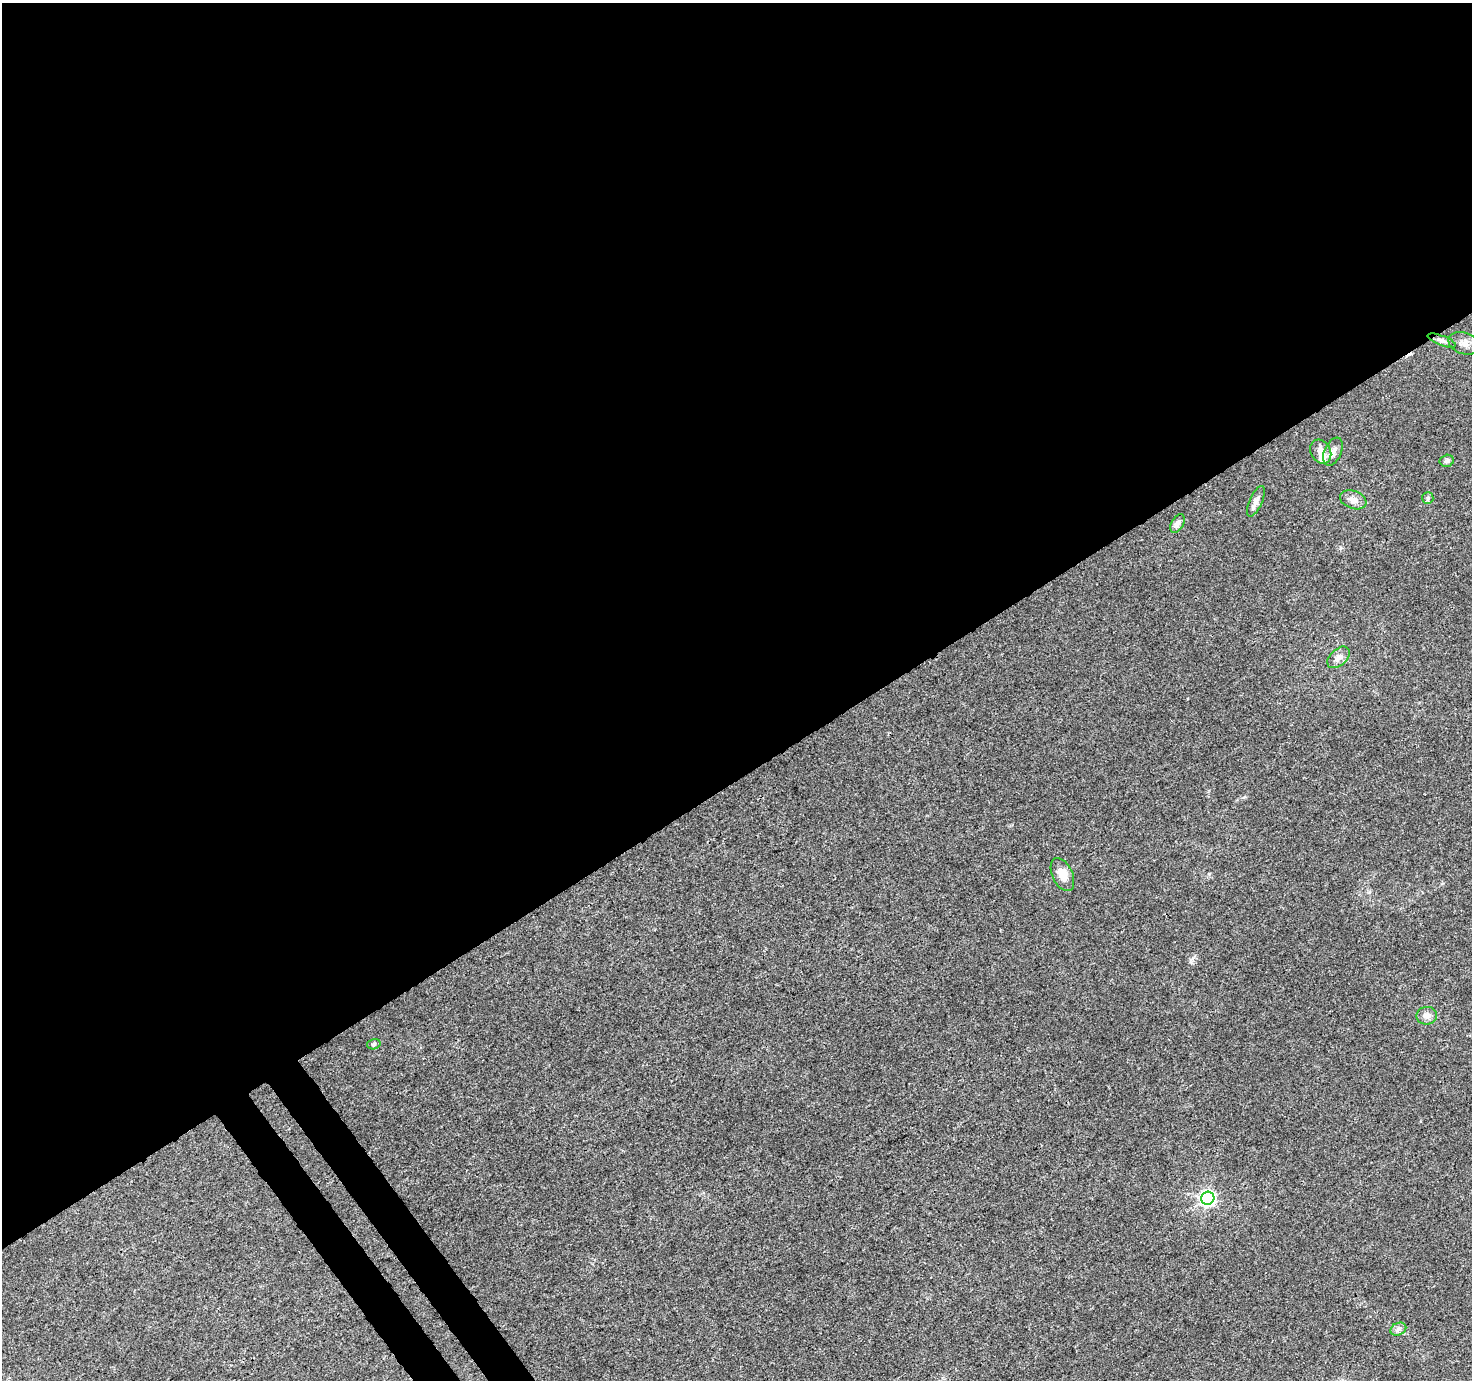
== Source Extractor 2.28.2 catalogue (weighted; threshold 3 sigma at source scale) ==
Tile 2 of 4 x 4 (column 2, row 1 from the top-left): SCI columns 1520-2989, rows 4292-5669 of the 5982 x 5889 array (HDU 1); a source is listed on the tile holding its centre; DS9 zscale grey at full resolution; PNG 1474 x 1382 px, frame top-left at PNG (2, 3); each listed source drawn as its Kron ellipse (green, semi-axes under 4 px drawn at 4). Shown black and unused: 58% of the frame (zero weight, under 3 of 4 exposures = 5% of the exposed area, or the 3 px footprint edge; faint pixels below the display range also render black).
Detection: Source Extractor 2.28.2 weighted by HDU 2 'WHT'; one run over the whole footprint, this tile lists its part. Background 0.00969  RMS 0.0027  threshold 0.0121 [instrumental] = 3 sigma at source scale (4.5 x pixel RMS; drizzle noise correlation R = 1.50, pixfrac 1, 0.0396/0.0396 arcsec/px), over >= 5 px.
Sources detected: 16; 1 inside a brighter object's white glare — neither listed nor drawn; the other 15 listed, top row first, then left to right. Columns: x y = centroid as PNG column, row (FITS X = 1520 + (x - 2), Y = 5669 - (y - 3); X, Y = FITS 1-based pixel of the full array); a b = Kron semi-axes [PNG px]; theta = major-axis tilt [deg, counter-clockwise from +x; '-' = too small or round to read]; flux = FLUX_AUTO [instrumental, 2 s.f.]
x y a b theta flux
1442 340 15 5 -20 0.94
1464 343 16 10 -18 2.1
1321 452 12 10 -61 2.2
1333 452 15 8 66 1.8
1447 461 7 6 - 0.68
1428 498 6 5 - 0.51
1353 500 14 9 -21 2
1256 501 16 6 66 1.4
1177 523 10 6 60 1.4
1338 657 13 8 43 1.6
1062 874 17 10 -65 3.5
1427 1016 10 9 - 1.5
374 1044 7 5 17 0.51
1208 1198 7 6 - 77
1398 1329 8 6 22 0.88
Unlisted compact peaks at least as high as the median listed source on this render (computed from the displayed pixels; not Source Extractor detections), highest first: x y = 1209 874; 1191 962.